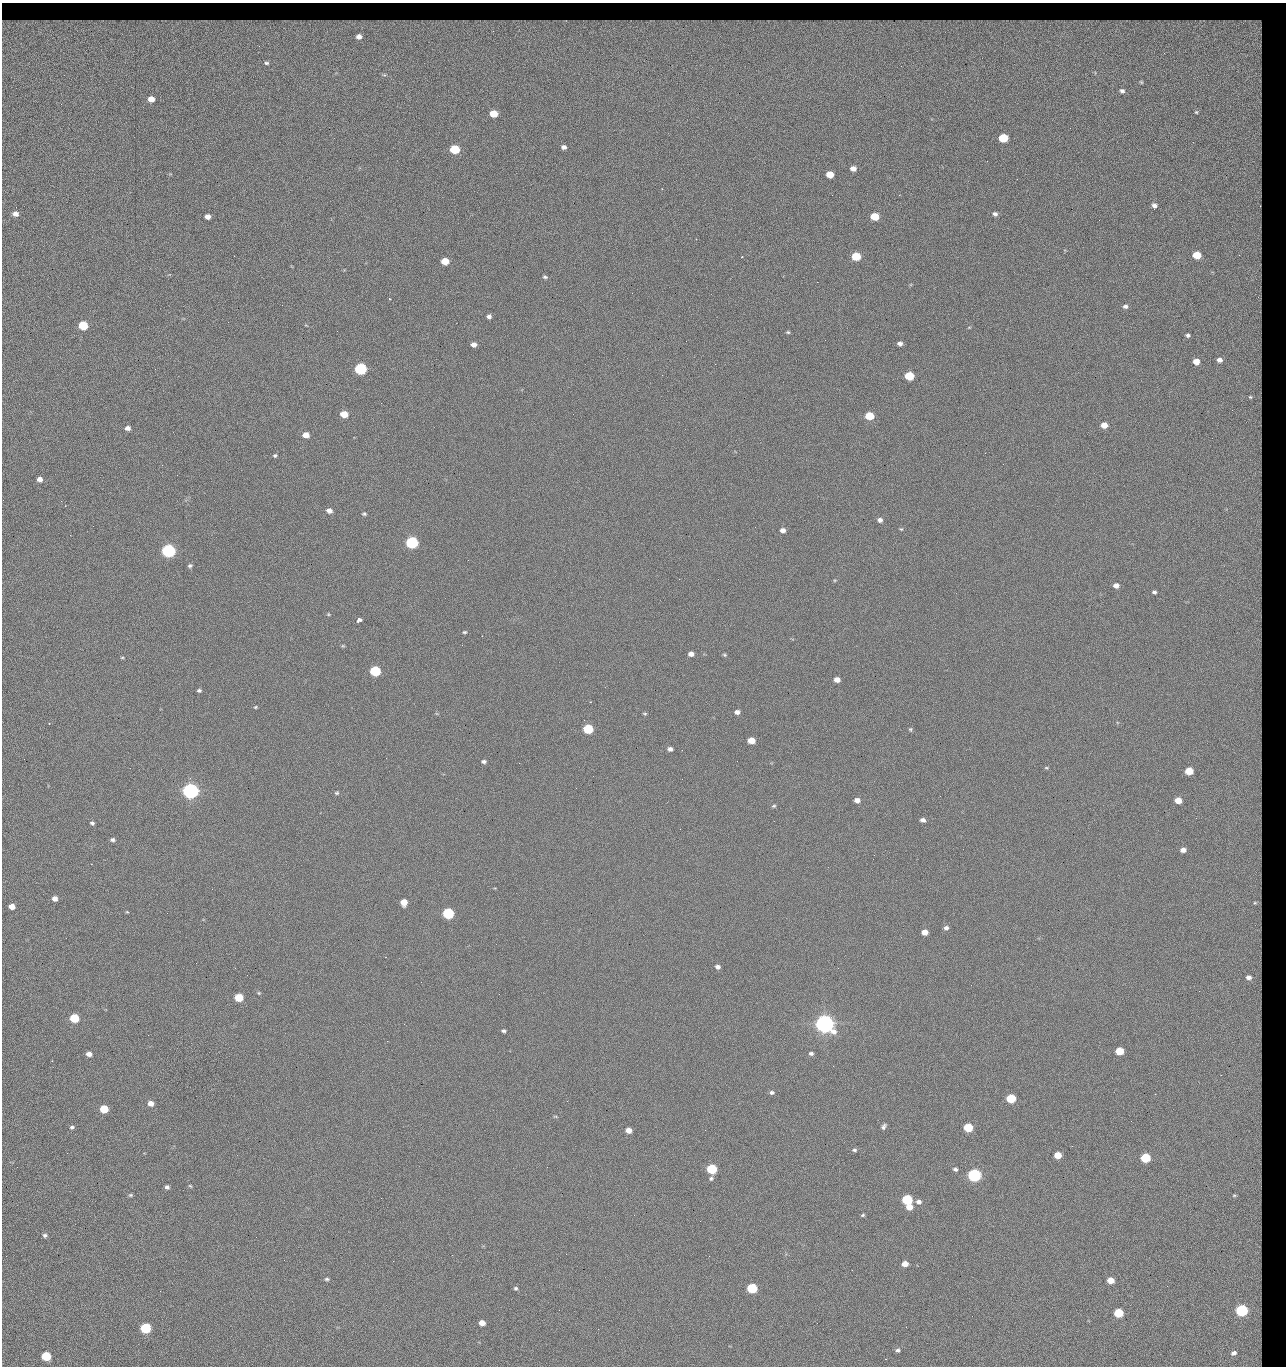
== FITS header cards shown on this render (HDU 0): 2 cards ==
NAXIS1  =                 1284 / length of data axis 1
NAXIS2  =                 1364 / length of data axis 2

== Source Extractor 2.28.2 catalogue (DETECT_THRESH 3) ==
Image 1284 x 1364 px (HDU 0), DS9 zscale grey, 1 PNG px = 1 image px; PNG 1288 x 1368 px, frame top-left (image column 1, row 1364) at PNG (2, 3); no overlay
Background 122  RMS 14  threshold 42.6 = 3 sigma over >= 5 px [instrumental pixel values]
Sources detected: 224; all 224 listed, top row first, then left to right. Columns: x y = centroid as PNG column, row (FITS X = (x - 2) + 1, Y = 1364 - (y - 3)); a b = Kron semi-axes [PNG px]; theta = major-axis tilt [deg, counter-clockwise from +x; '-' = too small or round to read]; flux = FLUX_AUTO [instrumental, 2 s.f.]
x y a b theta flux
285 21 9 3 10 2.3e+03
201 22 52 6 -2 1.7e+04
294 22 10 5 21 3.8e+03
318 22 17 6 6 5.9e+03
462 22 15 5 -4 4.8e+03
486 22 8 7 - 2.2e+03
499 22 35 6 7 6.1e+03
516 22 12 4 11 3.7e+03
545 22 13 6 -12 5.0e+03
565 22 16 5 -4 6.1e+03
584 22 7 4 26 1.5e+03
621 22 10 5 3 3.7e+03
667 22 14 8 -8 3.5e+03
695 22 15 6 10 4.4e+03
830 22 16 8 -7 4.7e+03
926 22 21 6 18 5.1e+03
1034 22 17 6 -8 6.2e+03
1086 22 15 8 0 5.3e+03
1121 22 10 5 -61 1.9e+03
1136 22 11 6 -11 3.0e+03
28 23 21 6 7 9.0e+03
72 23 26 6 6 9.1e+03
154 23 31 7 4 1.2e+04
393 23 16 6 8 5.6e+03
405 23 12 7 -34 4.4e+03
440 23 16 6 -6 6.9e+03
527 23 13 6 11 6.8e+03
650 23 11 5 -2 5.3e+03
724 23 21 6 -3 9.2e+03
759 23 15 7 20 5.6e+03
790 23 13 6 -3 6.4e+03
868 23 13 6 6 6.3e+03
889 23 18 9 -3 7.6e+03
950 23 15 5 -34 3.1e+03
972 23 8 7 - 4.0e+03
990 23 28 7 -6 1.1e+04
1058 23 21 7 2 8.0e+03
101 24 13 10 5 7.3e+03
366 24 21 8 -3 1.3e+04
605 24 12 7 37 5.9e+03
775 24 8 7 - 4.4e+03
584 27 12 7 -6 9.6e+03
359 36 12 10 10 1.2e+04
1236 48 78 55 -52 3.8e+05
1164 53 2 2 - 1.1e+03
266 63 4 3 - 1.2e+03
1122 91 4 3 - 2.0e+03
151 99 5 4 - 8.0e+03
1196 112 4 4 - 9.6e+02
493 114 6 5 - 2.2e+04
1003 138 6 5 - 4.4e+04
1155 140 2 2 - 1.0e+03
564 147 5 4 - 3.5e+03
455 149 6 5 - 5.4e+04
853 168 6 5 - 6.2e+03
830 174 6 5 - 1.6e+04
1017 179 2 2 - 1.8e+03
832 195 2 2 - 2.2e+03
899 195 2 2 - 1.8e+04
1154 205 6 5 - 3.7e+03
15 214 6 5 - 5.0e+03
995 214 6 5 - 2.6e+03
207 216 5 4 - 6.1e+03
875 216 6 5 - 2.8e+04
1099 220 3 2 - 6.8e+02
1197 255 6 5 - 2.4e+04
1239 255 3 2 - 9.0e+02
856 256 6 5 - 4.1e+04
742 257 2 2 - 6.6e+02
445 261 6 5 - 2.0e+04
545 277 6 4 -22 1.7e+03
817 282 2 2 - 2.6e+04
390 299 3 3 - 7.9e+02
282 305 2 2 - 7.5e+02
1125 306 7 5 -1 2.9e+03
489 316 5 5 - 3.2e+03
83 325 6 5 - 5.1e+04
969 327 5 3 - 7.7e+02
788 332 5 4 - 1.2e+03
1188 335 4 4 - 2.1e+03
825 340 2 2 - 5.3e+02
686 341 2 2 - 3.3e+03
900 343 5 4 - 3.7e+03
474 344 5 5 - 5.2e+03
1219 360 5 4 - 4.0e+03
1196 362 5 5 - 9.6e+03
715 364 2 2 - 4.7e+02
361 369 6 5 - 1.6e+05
909 376 6 5 - 4.0e+04
1250 397 6 5 - 2.1e+03
1232 410 2 2 - 9.9e+02
344 414 6 5 - 1.9e+04
869 416 6 5 - 3.3e+04
1104 425 6 5 - 9.8e+03
127 428 5 4 - 4.6e+03
306 435 5 5 - 9.3e+03
985 453 2 2 - 3.4e+03
275 455 5 4 - 1.5e+03
1003 464 2 2 - 4.7e+02
162 465 2 2 - 2.9e+03
39 479 5 5 - 5.7e+03
61 501 3 2 - 1.0e+03
329 511 6 5 - 5.4e+03
364 514 5 4 - 1.7e+03
880 520 6 5 - 3.5e+03
755 527 2 2 - 4.6e+02
901 529 5 4 - 1.1e+03
783 530 5 5 - 4.8e+03
412 543 6 5 - 2.0e+05
168 551 6 6 - 3.2e+05
468 560 2 2 - 2.7e+03
190 566 5 5 - 1.9e+03
718 579 2 2 - 7.1e+02
835 580 5 3 - 1.0e+03
1116 585 6 5 - 5.3e+03
1154 592 4 4 - 2.1e+03
328 614 4 4 - 1.0e+03
359 620 5 4 - 6.7e+03
464 632 6 4 2 1.4e+03
343 646 6 4 -17 1.0e+03
691 654 5 4 - 4.9e+03
724 655 6 4 -22 1.3e+03
122 657 5 3 - 9.7e+02
375 671 6 5 - 9.0e+04
837 680 5 4 - 7.2e+03
199 690 4 3 - 1.9e+03
590 702 3 2 - 5.0e+02
255 707 5 4 - 1.1e+03
737 712 5 4 - 4.0e+03
645 714 6 4 -6 1.2e+03
588 729 6 5 - 6.8e+04
910 729 5 5 - 1.4e+03
751 740 6 5 - 1.4e+04
670 749 5 4 - 3.5e+03
682 750 2 2 - 7.1e+02
484 761 5 4 - 2.3e+03
519 763 2 2 - 3.3e+03
1046 768 6 4 -18 1.1e+03
1189 771 6 5 - 2.6e+04
682 779 2 2 - 2.0e+03
576 788 2 2 - 4.0e+02
190 791 6 6 - 7.2e+05
337 793 6 5 - 1.6e+03
857 800 5 4 - 5.8e+03
1178 800 5 5 - 1.3e+04
774 806 5 4 - 1.5e+03
923 820 5 4 - 3.9e+03
92 823 5 4 - 2.0e+03
112 840 6 5 - 2.4e+03
1183 850 5 4 - 5.8e+03
55 898 5 5 - 5.6e+03
404 902 6 5 - 1.3e+04
1255 903 8 7 - 2.7e+03
12 906 5 4 - 9.5e+03
127 912 5 3 - 9.1e+02
448 913 6 5 - 1.2e+05
946 928 6 5 - 3.0e+03
925 932 5 5 - 9.5e+03
718 967 5 4 - 3.5e+03
1249 977 7 6 - 5.4e+03
259 993 5 4 - 1.1e+03
499 994 2 2 - 2.0e+03
239 997 6 5 - 3.3e+04
74 1018 6 5 - 5.2e+04
825 1024 7 6 - 1.2e+06
503 1031 4 3 - 1.9e+03
387 1041 2 2 - 5.6e+03
1119 1051 6 5 - 2.9e+04
811 1053 6 4 -2 2.3e+03
89 1054 5 4 - 6.0e+03
52 1061 2 2 - 6.5e+02
833 1066 2 2 - 1.5e+03
1221 1075 2 2 - 1.8e+03
772 1092 6 5 - 2.4e+03
1155 1094 2 2 - 2.8e+03
1011 1098 6 5 - 4.7e+04
151 1103 5 5 - 7.1e+03
104 1109 6 5 - 3.0e+04
555 1116 6 3 -18 9.1e+02
1131 1121 3 2 - 8.2e+02
884 1126 6 4 54 2.5e+03
72 1127 5 4 - 1.9e+03
968 1127 6 5 - 4.4e+04
629 1130 5 5 - 8.7e+03
705 1130 2 2 - 9.6e+02
1072 1146 2 2 - 5.3e+02
854 1150 6 4 -1 1.8e+03
67 1153 2 2 - 2.5e+03
1058 1155 5 5 - 1.7e+04
1145 1158 6 5 - 5.8e+04
547 1167 2 2 - 1.0e+03
712 1169 6 5 - 7.8e+04
955 1169 5 4 - 2.2e+03
974 1175 6 6 - 2.8e+05
711 1178 6 5 - 2.0e+03
190 1186 5 4 - 1.1e+03
167 1187 4 4 - 2.5e+03
131 1195 5 4 - 1.4e+03
1234 1195 5 3 - 9.5e+02
907 1200 6 5 - 8.4e+04
918 1202 6 5 - 3.7e+03
909 1207 6 5 - 9.9e+03
863 1215 4 3 - 1.2e+03
45 1235 5 5 - 2.2e+03
256 1237 2 2 - 2.1e+03
452 1255 2 2 - 7.7e+03
284 1260 2 2 - 1.7e+03
393 1261 2 2 - 5.5e+03
905 1264 5 4 - 8.7e+03
327 1279 6 4 3 1.8e+03
1111 1280 5 5 - 1.4e+04
1167 1286 2 2 - 3.8e+02
516 1288 5 5 - 1.6e+03
752 1288 6 5 - 8.0e+04
559 1310 2 2 - 5.0e+02
1242 1310 6 5 - 1.9e+05
1118 1313 6 5 - 4.6e+04
972 1316 2 2 - 2.6e+03
482 1323 5 4 - 7.7e+03
145 1328 6 5 - 1.0e+05
598 1329 2 2 - 8.0e+02
898 1350 6 6 - 2.3e+03
1234 1353 5 4 - 3.0e+03
46 1356 6 5 - 5.4e+04
At the frame edge (FLAGS 8, measured only in part): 1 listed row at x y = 28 23

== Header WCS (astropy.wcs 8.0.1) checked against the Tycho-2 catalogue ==
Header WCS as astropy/WCSLIB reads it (CRVAL/CRPIX/CD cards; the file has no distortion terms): RA---TAN/DEC--TAN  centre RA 15:41:43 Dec +51:58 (235.43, +51.97 deg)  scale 1.26 arcsec/px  FOV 26.9' x 28.5'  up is +92 deg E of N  parity flipped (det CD > 0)
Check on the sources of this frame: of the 60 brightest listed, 10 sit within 2.0 arcsec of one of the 15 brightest Tycho-2 stars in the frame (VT <= 12.29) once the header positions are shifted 0.41 arcsec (0.40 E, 0.11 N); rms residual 0.89 arcsec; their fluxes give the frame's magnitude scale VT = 24.51 - 2.5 log10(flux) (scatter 0.24 mag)
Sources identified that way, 10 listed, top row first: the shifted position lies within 2.0 arcsec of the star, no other Tycho-2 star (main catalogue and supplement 1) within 4.0 arcsec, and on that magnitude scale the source's flux lands within +1.5 / -3 mag of the star's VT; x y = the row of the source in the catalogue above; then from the Tycho-2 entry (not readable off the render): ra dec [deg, ICRS J2000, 3 dp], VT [Tycho-2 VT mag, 2 dp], TYC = Tycho-2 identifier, HIP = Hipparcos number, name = IAU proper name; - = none
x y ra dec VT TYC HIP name
361 369 235.614 +52.064 11.61 3489-1132-1 - -
412 543 235.514 +52.049 11.19 3489-1407-1 - -
190 791 235.378 +52.130 9.31 3489-1322-1 76850 -
448 913 235.303 +52.042 11.52 3489-958-1 - -
825 1024 235.232 +51.912 9.59 3489-824-1 - -
974 1175 235.143 +51.862 10.97 3489-1016-1 - -
907 1200 235.131 +51.886 12.29 3489-908-1 - -
752 1288 235.084 +51.941 11.45 3489-1346-1 - -
1242 1310 235.062 +51.771 11.53 3489-1453-1 - -
145 1328 235.075 +52.152 11.74 3489-912-1 - -